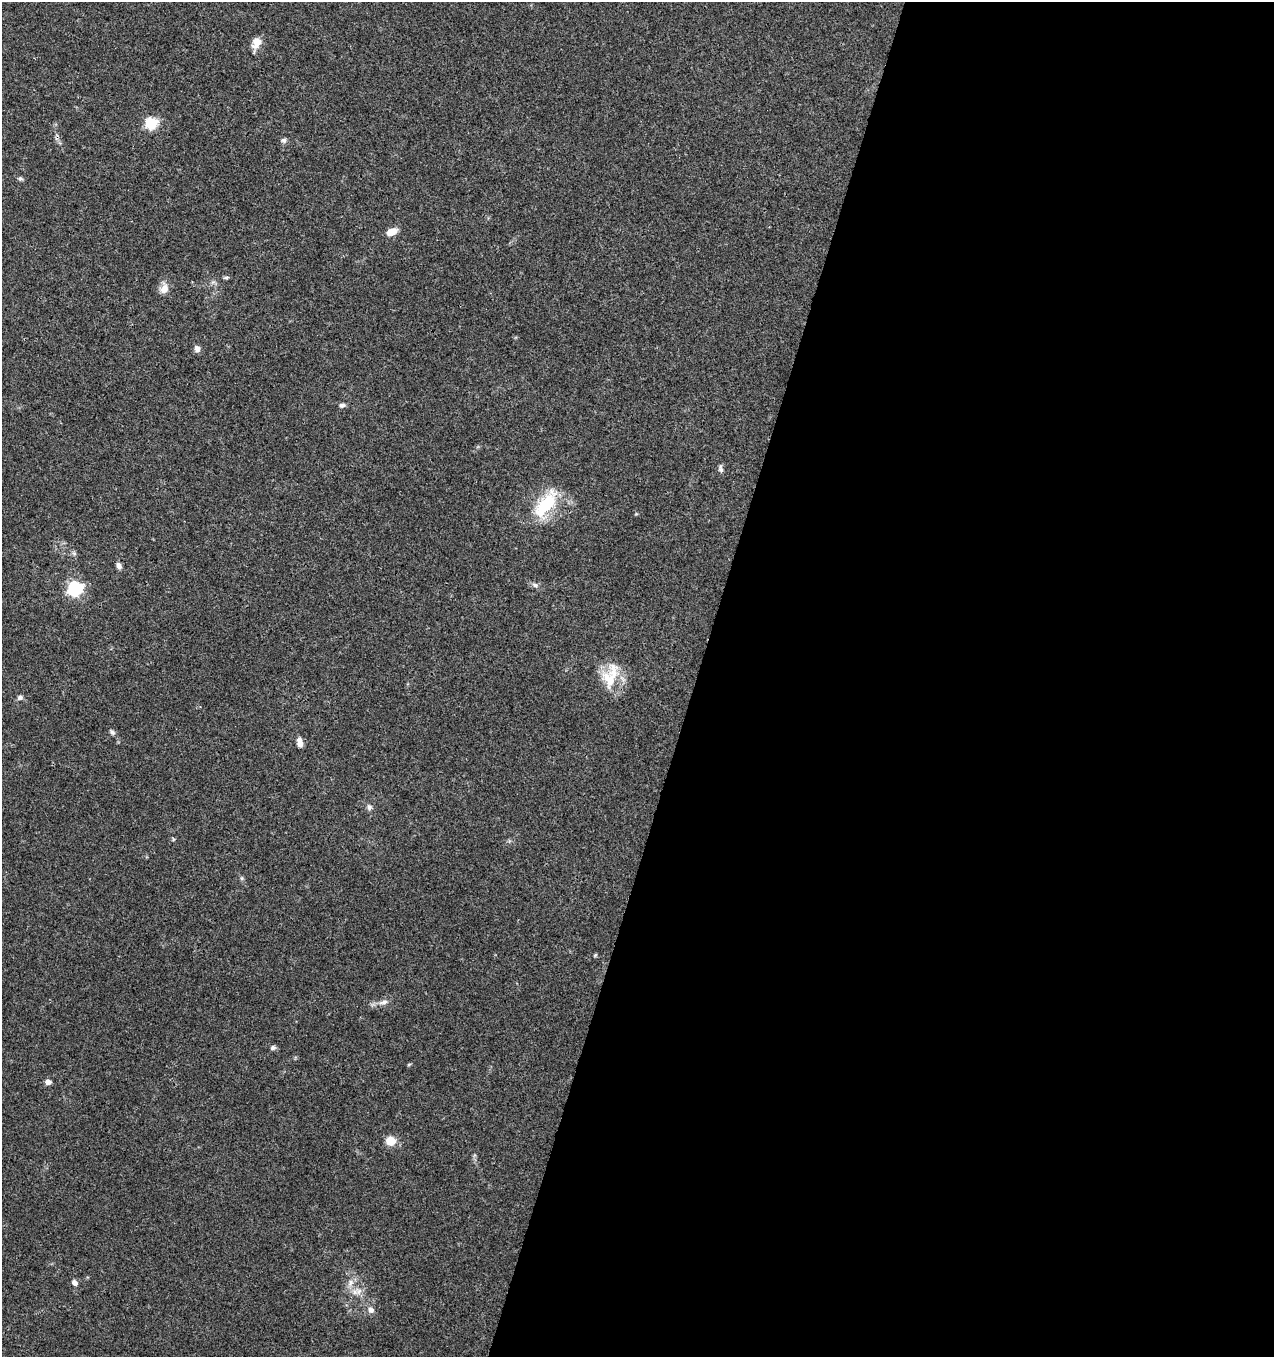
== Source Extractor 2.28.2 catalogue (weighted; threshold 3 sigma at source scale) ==
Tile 12 of 4 x 4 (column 4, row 3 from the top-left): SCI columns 4029-5300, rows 1365-2719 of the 5579 x 5430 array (HDU 1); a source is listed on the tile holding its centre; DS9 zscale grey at full resolution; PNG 1276 x 1359 px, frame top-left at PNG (2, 2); no overlay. Shown black and unused: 45% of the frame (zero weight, under 3 of 4 exposures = <1% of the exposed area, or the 3 px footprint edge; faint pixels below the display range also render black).
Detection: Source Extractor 2.28.2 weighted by HDU 2 'WHT'; one run over the whole footprint, this tile lists its part. Background 0.0419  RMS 0.0035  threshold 0.0157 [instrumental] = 3 sigma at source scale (4.5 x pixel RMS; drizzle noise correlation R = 1.50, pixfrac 1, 0.0396/0.0396 arcsec/px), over >= 5 px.
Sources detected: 33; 1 inside a brighter listed object's ellipse — not listed separately; the other 32 listed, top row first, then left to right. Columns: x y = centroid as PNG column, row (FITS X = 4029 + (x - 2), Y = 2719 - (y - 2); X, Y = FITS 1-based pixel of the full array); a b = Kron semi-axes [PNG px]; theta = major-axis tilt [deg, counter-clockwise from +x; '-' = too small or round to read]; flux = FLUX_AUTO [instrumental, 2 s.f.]
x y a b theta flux
256 42 14 10 61 3.4
151 123 6 6 - 36
284 140 8 7 - 0.94
20 179 6 5 - 0.66
392 232 11 7 24 4.1
226 277 7 4 8 0.59
164 289 13 10 43 2.8
197 348 8 7 - 1.6
342 405 7 6 - 1.1
720 469 12 6 -82 1
546 504 37 15 54 18
74 553 7 5 -43 0.73
119 566 9 6 -68 1.4
535 585 9 5 -15 1.1
75 588 7 6 - 60
609 680 31 18 -63 10
20 698 8 6 19 0.91
112 732 7 5 -45 0.83
300 743 11 6 -80 2.2
369 807 9 7 -80 1.1
173 839 6 3 -73 0.38
242 878 6 4 -89 0.54
595 955 6 3 45 0.37
384 1002 13 6 15 1.8
272 1048 7 7 - 0.81
409 1064 6 3 20 0.36
48 1082 6 5 - 2
390 1141 5 5 - 15
74 1282 7 6 - 1.5
351 1283 11 7 70 2.1
359 1291 8 5 45 1.3
371 1310 7 7 - 1.6